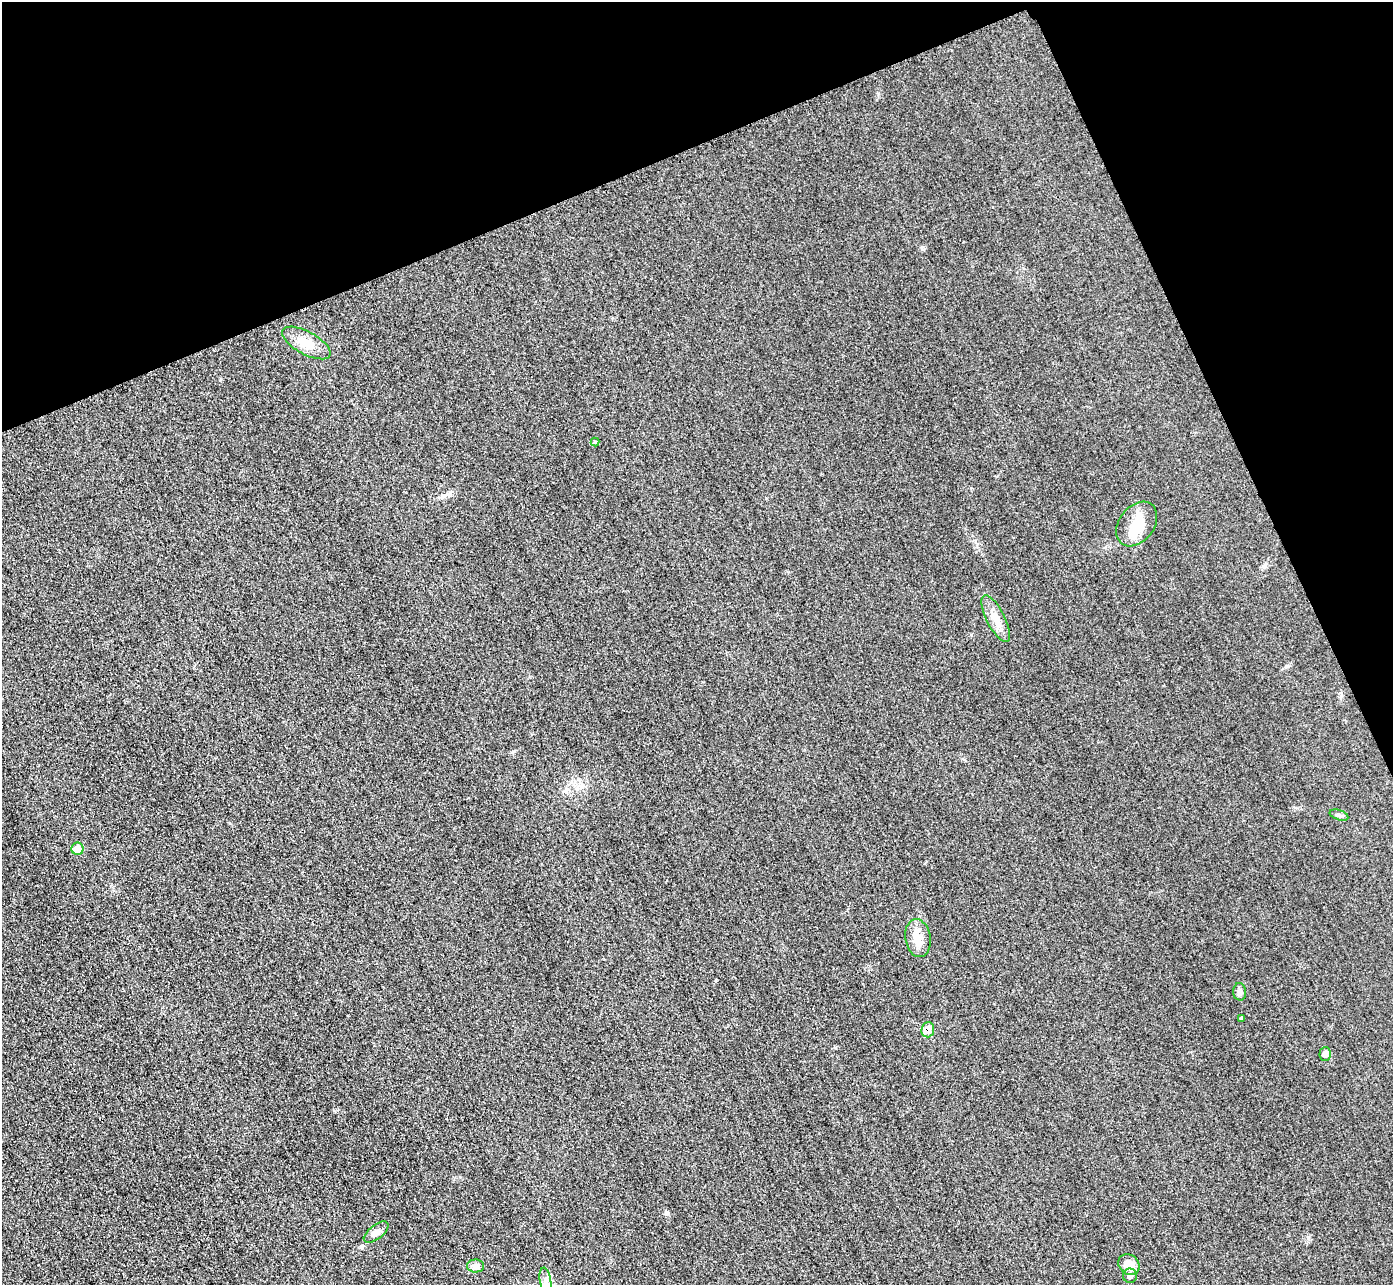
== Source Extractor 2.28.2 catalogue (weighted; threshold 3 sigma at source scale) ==
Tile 3 of 4 x 4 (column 3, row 1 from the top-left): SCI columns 2813-4203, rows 4157-5439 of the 5626 x 5614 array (HDU 1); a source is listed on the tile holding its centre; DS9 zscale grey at full resolution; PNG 1395 x 1287 px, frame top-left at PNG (2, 2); each listed source drawn as its Kron ellipse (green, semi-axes under 4 px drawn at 4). Shown black and unused: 21% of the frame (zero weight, under 3 of 4 exposures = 3% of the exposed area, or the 3 px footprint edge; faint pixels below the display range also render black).
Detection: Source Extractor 2.28.2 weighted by HDU 2 'WHT'; one run over the whole footprint, this tile lists its part. Background 0.0856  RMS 0.017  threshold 0.0786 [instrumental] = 3 sigma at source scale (4.5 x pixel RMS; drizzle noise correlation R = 1.50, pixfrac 1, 0.05/0.05 arcsec/px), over >= 5 px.
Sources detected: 17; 1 inside a brighter object's white glare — neither listed nor drawn; the other 16 listed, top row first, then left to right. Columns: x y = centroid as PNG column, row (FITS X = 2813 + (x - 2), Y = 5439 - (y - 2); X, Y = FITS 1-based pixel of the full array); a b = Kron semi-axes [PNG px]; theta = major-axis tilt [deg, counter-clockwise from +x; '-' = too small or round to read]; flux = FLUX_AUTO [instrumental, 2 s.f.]
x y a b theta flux
306 343 27 11 -28 28
595 442 4 4 - 1.8
1137 524 25 17 52 38
996 619 26 9 -63 20
1339 815 9 5 -19 4
77 849 6 6 - 21
918 938 19 12 -82 22
1240 992 9 6 -86 6
1241 1018 4 3 - 2.5
928 1030 8 6 86 17
1325 1054 7 6 - 9.5
376 1232 15 7 38 9.5
1129 1265 11 9 -44 18
475 1266 8 6 -3 6.1
1130 1276 7 7 - 6.5
545 1280 13 5 -80 8.4
Overlapping masked pixels (flux is a lower limit): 1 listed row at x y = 928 1030
Unlisted compact peaks at least as high as the median listed source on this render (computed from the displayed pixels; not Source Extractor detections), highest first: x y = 716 980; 667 1213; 514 751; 835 1047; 220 380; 922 249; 1287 666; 450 493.